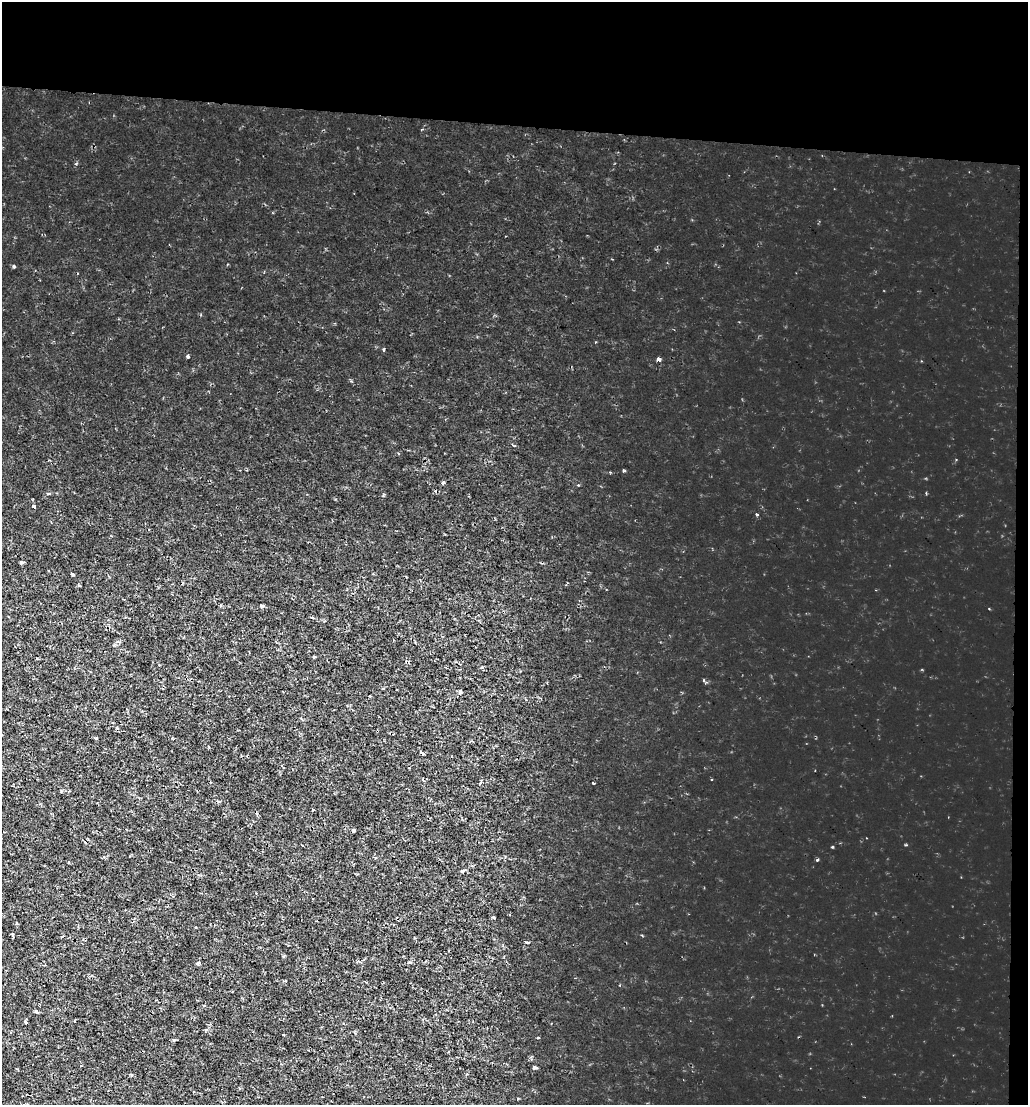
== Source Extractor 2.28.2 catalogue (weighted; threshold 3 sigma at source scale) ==
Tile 2 of 2 x 2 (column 2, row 1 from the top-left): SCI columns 1174-2199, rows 1105-2207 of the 2327 x 2207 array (HDU 1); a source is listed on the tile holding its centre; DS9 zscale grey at full resolution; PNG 1030 x 1107 px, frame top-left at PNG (2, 2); no overlay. Shown black and unused: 12% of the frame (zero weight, under 2 of 3 exposures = <1% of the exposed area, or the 3 px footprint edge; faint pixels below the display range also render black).
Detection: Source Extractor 2.28.2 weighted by HDU 2 'WHT'; one run over the whole footprint, this tile lists its part. Background 0.00141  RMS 0.0013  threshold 0.00571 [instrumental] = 3 sigma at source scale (4.5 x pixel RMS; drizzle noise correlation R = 1.50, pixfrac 1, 0.0396/0.0396 arcsec/px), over >= 5 px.
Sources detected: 31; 1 cosmic-ray / hot-pixel residue — not listed; the other 30 listed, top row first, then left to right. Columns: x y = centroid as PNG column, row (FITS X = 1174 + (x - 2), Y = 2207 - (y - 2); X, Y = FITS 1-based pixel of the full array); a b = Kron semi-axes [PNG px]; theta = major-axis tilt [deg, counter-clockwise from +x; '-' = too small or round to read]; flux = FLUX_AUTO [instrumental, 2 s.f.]
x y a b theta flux
14 266 3 3 - 0.21
384 349 4 2 - 0.1
188 356 3 3 - 0.7
659 359 4 3 - 0.85
443 483 4 4 - 0.25
48 493 4 3 - 0.12
34 506 3 3 - 0.36
22 562 4 3 - 0.26
72 574 4 3 - 0.12
79 586 3 3 - 0.15
262 606 4 3 - 0.29
314 657 3 3 - 0.27
460 692 7 3 89 0.16
96 738 3 3 - 0.13
422 753 4 3 - 0.25
593 783 3 2 - 0.14
353 831 3 3 - 0.35
833 847 3 2 - 0.13
463 871 5 4 - 0.19
493 917 3 3 - 0.14
16 924 3 2 - 0.19
283 956 4 3 - 0.16
198 963 5 3 - 0.3
36 1011 4 3 - 0.34
26 1022 4 3 - 0.16
284 1035 3 2 - 0.11
538 1038 3 2 - 0.096
173 1039 3 3 - 0.53
535 1068 5 3 - 0.25
131 1075 3 3 - 0.18
Unlisted compact peaks at least as high as the median listed source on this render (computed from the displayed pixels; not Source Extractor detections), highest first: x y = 817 860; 624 471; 757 514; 526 942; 704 680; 76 164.